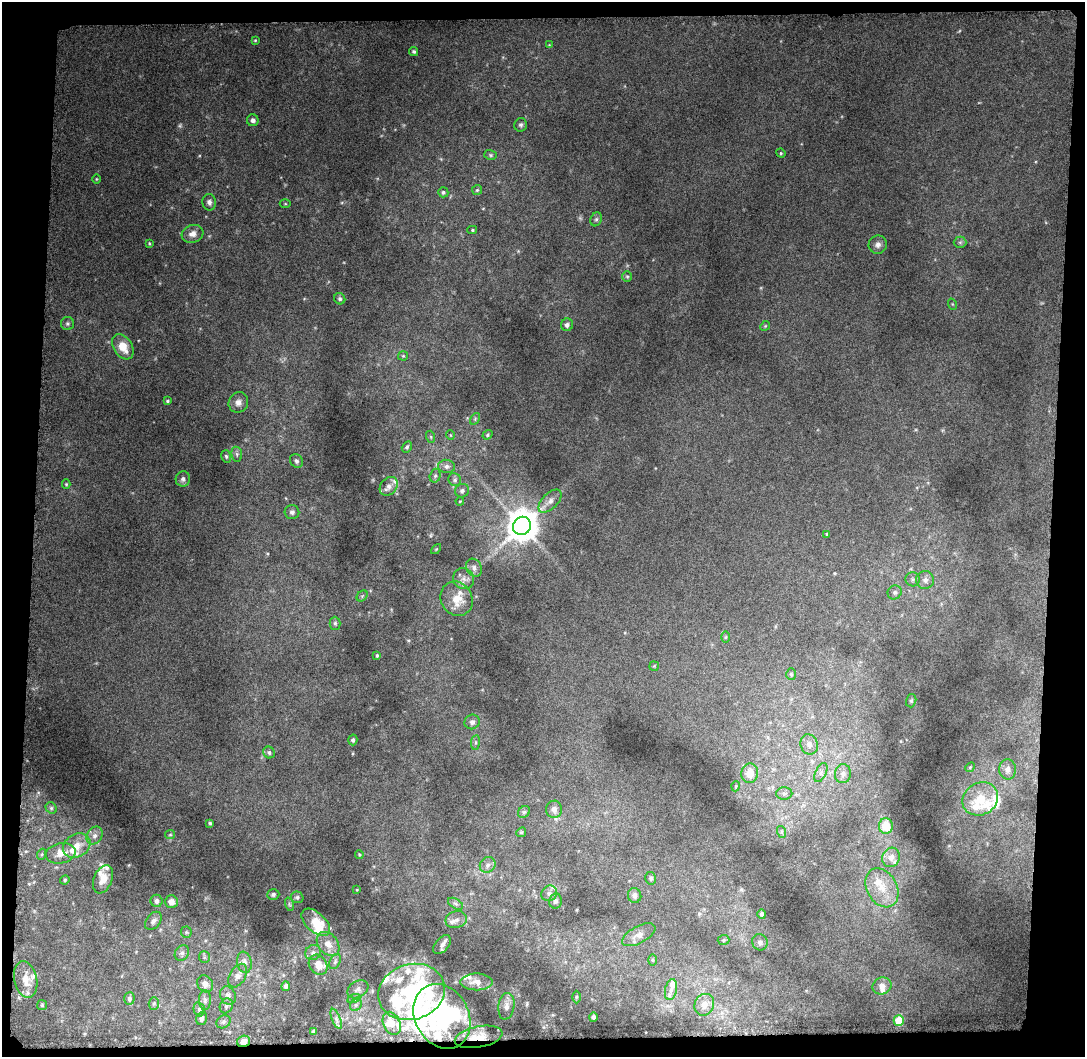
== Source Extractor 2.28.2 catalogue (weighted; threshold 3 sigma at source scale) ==
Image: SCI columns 6-1088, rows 48-1102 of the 1103 x 1157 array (HDU 1 of 3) = the unmasked area's bounding box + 8 px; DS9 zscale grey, full resolution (1 PNG px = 1 image px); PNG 1087 x 1059 px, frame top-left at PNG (2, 2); each listed source drawn as its Kron ellipse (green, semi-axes under 4 px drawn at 4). Shown black and unused: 9% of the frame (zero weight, under 14 of 27 exposures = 5% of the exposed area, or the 3 px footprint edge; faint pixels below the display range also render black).
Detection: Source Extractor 2.28.2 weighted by HDU 2 'WHT'. Background 0.1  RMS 0.038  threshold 0.156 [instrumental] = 3 sigma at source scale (4.09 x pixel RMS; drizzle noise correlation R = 1.36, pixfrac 0.8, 0.0396/0.0396 arcsec/px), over >= 5 px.
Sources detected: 188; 4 too faint to see at this stretch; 4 inside a brighter object's white glare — neither listed nor drawn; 28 inside a brighter listed object's ellipse — not listed separately; the other 152 listed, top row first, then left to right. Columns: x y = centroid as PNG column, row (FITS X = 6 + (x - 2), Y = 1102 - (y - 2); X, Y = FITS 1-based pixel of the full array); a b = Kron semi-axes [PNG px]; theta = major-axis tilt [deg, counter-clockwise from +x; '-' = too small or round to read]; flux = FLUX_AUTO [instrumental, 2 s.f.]
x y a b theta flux
255 40 4 3 - 3.5
549 45 4 4 - 3
414 51 5 4 - 6.4
253 120 6 6 - 11
521 125 7 6 - 8.5
781 153 5 4 - 4.4
491 155 6 5 - 5.7
96 179 5 3 - 3.1
477 190 5 5 - 4.8
443 192 5 5 - 8.2
209 202 8 7 - 14
285 204 5 3 - 3.4
596 219 7 5 67 7.5
472 230 5 4 - 4.6
192 234 11 8 18 25
960 242 6 5 - 7.1
149 243 4 3 - 3.2
878 245 9 9 - 15
627 276 5 5 - 5.1
340 299 6 5 - 8
952 304 6 3 -71 3.6
67 324 6 6 - 7.3
567 325 6 6 - 13
765 326 5 4 - 4.3
123 347 13 9 -57 57
403 356 5 5 - 4.4
167 401 4 3 - 4.6
238 402 10 9 - 22
475 419 6 4 58 5.1
450 435 5 3 - 2.4
487 435 5 4 - 5.3
431 437 6 4 -72 4.4
407 447 6 4 58 7.2
237 454 7 5 -82 9.5
226 456 6 5 - 6.5
296 461 7 6 - 9.4
446 466 8 6 -5 13
435 476 7 5 73 7
183 479 8 7 - 13
455 480 7 6 - 8.5
66 484 5 4 - 4.3
389 486 10 8 51 20
462 491 7 6 - 11
460 501 4 3 - 2.8
550 501 14 7 45 23
292 512 7 7 - 11
522 526 9 8 - 8100
827 534 4 3 - 4.1
436 549 6 3 45 3.5
474 568 9 7 -61 16
464 579 11 10 - 22
913 579 7 7 - 9.5
925 580 9 9 - 19
895 592 7 6 - 9
362 596 6 4 46 5.6
457 599 18 15 -59 68
335 623 6 5 - 7.2
726 637 6 4 89 4.2
377 656 3 3 - 4.7
654 666 5 5 - 3.6
791 674 6 5 - 5.3
911 701 6 5 - 5.9
472 722 7 7 - 14
353 740 5 4 - 8
475 742 7 4 83 6.6
809 744 10 8 -70 22
269 752 6 5 - 8.4
970 767 5 4 - 4.6
1008 769 10 8 -88 28
821 772 10 5 64 12
750 773 9 8 - 46
843 774 9 8 - 17
736 786 5 3 - 3.1
784 793 8 6 1 10
980 799 18 16 32 110
51 808 6 5 - 5.6
554 809 8 8 - 18
524 812 6 5 - 5.9
210 823 4 4 - 5.5
886 826 8 7 - 55
521 832 5 4 - 4.4
782 832 6 4 -71 4.9
170 835 5 4 - 4.2
94 836 9 7 57 18
77 846 14 11 32 48
61 853 15 10 11 40
42 854 5 3 - 3.9
359 854 4 3 - 3.3
891 857 10 8 66 25
488 865 8 7 - 14
651 878 6 5 - 7.7
103 879 15 9 68 43
65 880 5 4 - 4.6
882 888 20 15 -61 87
357 890 3 2 - 2.3
549 893 8 7 - 15
273 894 6 5 - 7.9
635 896 7 6 - 16
297 897 6 5 - 6.8
156 901 6 6 - 14
555 901 7 6 - 11
171 902 6 6 - 28
289 904 7 4 -71 5.7
456 904 8 5 -31 9.1
762 914 5 4 - 7.1
456 920 11 8 12 18
153 921 10 7 52 15
316 922 17 9 -42 68
186 932 5 5 - 5.7
639 935 18 8 28 28
724 940 6 5 - 4.7
760 942 8 7 - 11
328 944 13 9 -50 30
442 945 11 6 49 15
182 953 8 6 58 11
313 953 8 7 - 12
204 957 6 5 - 6
653 960 6 4 -89 4.7
244 962 10 7 -80 16
335 962 8 5 64 8.1
318 965 10 8 -54 37
238 976 13 8 59 18
26 980 18 11 -77 57
477 982 16 8 0 32
205 984 9 7 -53 17
286 986 5 4 - 10
882 986 9 8 - 25
358 989 11 8 31 15
671 990 11 6 77 19
411 992 34 27 17 360
228 996 9 7 -66 16
576 997 6 4 90 4.6
354 998 7 4 19 6.4
129 999 6 5 - 9.7
205 1000 10 6 89 11
154 1003 6 5 - 6.1
42 1005 5 5 - 4.5
356 1005 6 5 - 7.7
704 1005 11 9 64 27
226 1006 8 6 65 9.2
506 1006 13 8 80 20
199 1009 7 5 -76 7.7
442 1016 34 27 -62 310
593 1017 5 4 - 9.7
202 1018 7 5 72 11
336 1019 11 4 -68 10
899 1021 5 5 - 150
223 1022 7 6 - 8.3
392 1023 12 8 -66 35
314 1031 3 3 - 7.2
479 1037 24 10 11 73
243 1041 7 5 17 25
Overlapping masked pixels (flux is a lower limit): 2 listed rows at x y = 479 1037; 243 1041
Unlisted compact peaks at least as high as the median listed source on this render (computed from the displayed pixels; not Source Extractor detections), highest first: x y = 38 793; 543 1027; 408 640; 761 288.